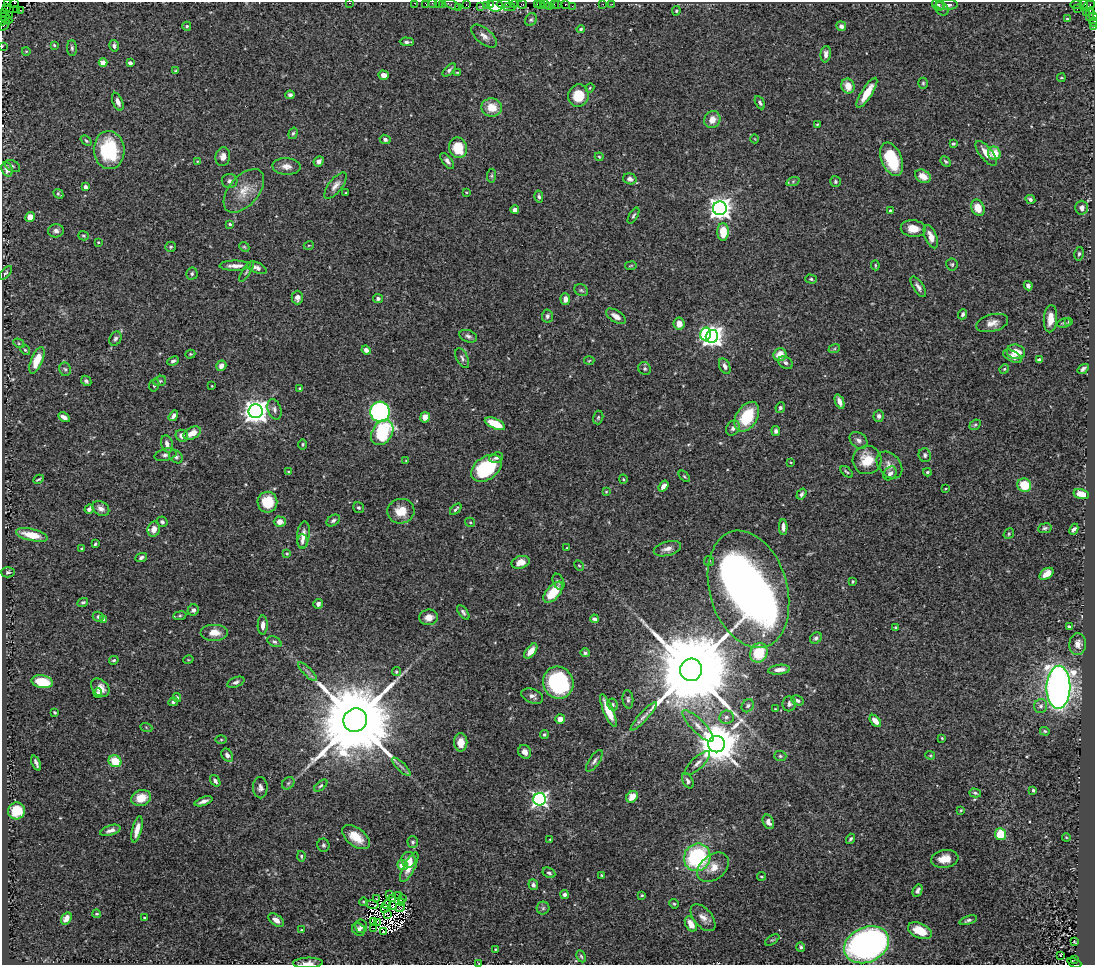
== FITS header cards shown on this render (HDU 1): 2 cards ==
NAXIS1  =                 1093
NAXIS2  =                  963

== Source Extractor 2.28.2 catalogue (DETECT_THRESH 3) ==
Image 1093 x 963 px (HDU 1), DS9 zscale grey, 1 PNG px = 1 image px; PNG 1097 x 967 px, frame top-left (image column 1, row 963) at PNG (2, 2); each listed source drawn as its Kron ellipse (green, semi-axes under 4 px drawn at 4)
Background 0.828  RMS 0.02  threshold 0.0605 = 3 sigma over >= 5 px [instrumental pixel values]
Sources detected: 410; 7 with non-positive FLUX_AUTO (blend fragments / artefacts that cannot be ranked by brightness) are neither listed nor drawn; the other 403 listed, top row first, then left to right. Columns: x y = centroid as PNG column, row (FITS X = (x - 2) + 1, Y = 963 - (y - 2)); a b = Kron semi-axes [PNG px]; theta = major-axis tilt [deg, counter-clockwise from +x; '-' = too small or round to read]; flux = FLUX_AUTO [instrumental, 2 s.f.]
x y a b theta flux
7 3 2 2 - 70
14 3 3 3 - 87
350 3 3 2 - 55
414 3 2 2 - 18
425 3 2 2 - 25
432 3 2 2 - 20
438 3 2 2 - 35
442 3 3 2 - 50
452 4 9 4 -25 68
466 4 3 2 - 27
490 4 3 3 - 22
504 4 7 2 0 170
514 4 4 3 - 33
537 4 3 2 - 27
541 4 2 2 - 7.1
545 4 3 2 - 32
554 4 2 2 - 41
557 4 3 2 - 27
565 4 3 3 - 93
603 4 2 2 - 8.4
612 4 2 2 - 6.5
1076 4 6 3 -1 130
1084 4 4 2 - 22
495 5 7 6 - 150
522 5 5 3 - 71
938 5 6 5 - 2.2
947 5 11 5 1 5.7
481 6 3 2 - 12
486 6 2 2 - 36
549 6 3 2 - 59
572 6 2 2 - 13
1088 6 7 3 32 86
458 7 2 2 - 38
509 7 6 2 -1 140
7 8 3 2 - 150
942 8 8 6 -43 3
1077 9 2 2 - 19
17 10 2 2 - 7.3
20 10 2 2 - 2.8
676 11 5 4 - 1.8
1086 12 3 2 - 58
5 13 3 2 - 27
1090 14 7 3 81 330
9 15 2 2 - 4.2
1093 17 4 2 - 59
6 18 7 3 -33 120
1067 19 4 3 - 1.8
531 20 7 5 53 2.6
2 21 4 2 - 36
1094 22 4 2 - 33
4 25 6 2 52 94
187 26 4 4 - 2.1
841 26 5 4 - 5.1
1094 27 3 2 - 16
581 29 4 3 - 1.9
484 36 15 7 -40 8.2
407 42 7 3 -1 3.7
54 45 3 3 - 1.7
114 46 6 4 -77 4.4
2 47 3 2 - 17
72 48 8 5 -89 3
26 51 4 3 - 1
826 54 8 5 83 5.7
103 63 4 4 - 22
130 63 4 4 - 3.6
449 70 8 4 46 3.3
176 71 4 3 - 1.5
457 72 4 2 - 1.3
384 75 5 4 - 8.6
1061 78 4 2 - 1.2
923 83 5 4 - 2
848 86 7 6 - 17
590 88 4 4 - 1.4
867 93 17 5 58 25
290 95 5 4 - 3.5
578 96 11 10 - 32
118 102 9 5 -68 8
760 103 7 4 -62 3.1
492 107 10 9 - 23
712 120 9 8 - 13
817 124 3 2 - 1
293 133 6 4 71 2.2
385 139 5 4 - 4.1
755 139 4 3 - 0.92
86 141 6 4 -39 2
953 144 3 3 - 1.8
458 148 10 9 - 41
109 150 19 15 -85 95
986 153 15 6 -51 14
994 153 7 6 - 21
223 157 9 7 79 7.8
599 157 4 4 - 1.5
892 159 18 10 -67 71
197 161 4 3 - 1.2
319 161 6 4 49 4.8
447 161 9 4 -53 4.6
946 161 6 4 -48 2.2
12 166 8 5 -29 2.9
286 166 14 8 -4 9.7
7 169 7 5 -70 9.5
491 176 7 4 83 2.1
923 176 8 6 -32 13
630 179 7 5 -17 6.2
230 181 8 7 - 4.6
793 181 7 4 20 2.4
835 181 5 5 - 2.4
335 186 16 6 53 8
85 187 4 3 - 4.9
244 191 26 15 49 27
466 192 3 2 - 0.83
346 193 3 3 - 1.4
58 194 5 3 - 2.2
539 197 6 3 -77 2.6
1030 199 5 4 - 3.5
720 208 7 7 - 1000
978 208 8 6 -67 20
1082 208 7 6 - 5.9
515 210 4 4 - 7.3
890 211 4 4 - 2.4
633 216 9 4 60 2.4
30 217 5 4 - 14
230 224 4 3 - 2
913 229 12 8 -7 16
56 231 8 6 3 4.9
723 232 9 5 -90 32
83 236 5 4 - 2.1
931 237 12 6 -68 12
98 242 3 2 - 1.1
309 245 5 3 - 1.1
171 247 5 5 - 2.4
244 247 5 4 - 1.7
1079 254 7 4 78 2.7
952 264 6 5 - 2.4
875 265 5 3 - 1.5
235 266 15 5 1 8.8
631 266 6 3 9 1.3
257 268 10 5 -23 6.2
246 271 12 3 59 2.7
6 273 8 4 47 2.6
192 274 6 5 - 2.8
811 279 6 4 -16 1.9
1028 286 5 4 - 5.4
918 287 12 5 -57 5.4
581 290 7 5 -26 2.7
297 298 7 5 90 6.3
378 299 5 4 - 3.8
565 299 6 4 -87 9
963 314 5 4 - 3.6
547 316 6 5 - 3.5
616 316 11 6 -32 9.1
1050 319 13 6 86 15
1069 322 3 3 - 1.8
992 323 16 8 15 11
1064 323 7 4 11 2.5
679 324 6 5 - 12
705 334 6 5 - 110
468 336 9 6 -21 4.1
712 336 7 6 - 860
115 339 7 5 61 4
19 343 6 4 -30 1.7
834 349 6 4 19 1.7
25 350 5 4 - 1.9
366 350 5 4 - 6.7
1016 352 9 7 -14 22
190 354 5 4 - 1.3
780 355 6 6 - 19
1012 356 10 5 -28 9
462 358 11 5 -63 4
37 360 14 5 68 28
1039 360 4 4 - 5.9
173 361 6 4 24 4.2
589 361 5 3 - 1.3
785 363 8 6 -34 4.4
221 366 6 4 55 7.8
725 366 8 5 -65 5.4
65 369 7 5 -80 2.8
645 369 6 6 - 2.9
1004 369 5 4 - 1.8
1083 369 6 4 34 3.7
86 381 6 4 -46 3.5
160 381 6 5 - 2.3
154 385 6 5 - 2.4
212 386 3 2 - 0.95
300 388 4 3 - 2.4
840 402 7 4 -69 7.1
780 408 5 4 - 2.9
274 409 10 6 -70 5.5
256 411 7 7 - 1300
380 412 10 9 - 280
173 416 6 4 57 5
879 416 6 5 - 5.3
64 417 6 4 -30 6.9
425 417 5 5 - 13
747 417 16 10 58 62
598 418 7 5 75 2.3
495 424 11 5 -24 37
975 425 6 4 41 2.2
733 428 8 6 53 5.2
776 431 5 4 - 4.4
382 432 14 10 57 100
192 433 9 5 28 15
182 436 6 5 - 8
858 440 10 7 -38 5.8
167 444 9 5 -74 7.5
303 444 5 2 - 1.4
165 455 11 6 13 5.4
925 455 7 6 - 3.3
176 457 7 6 - 3.9
496 458 7 5 18 4
867 460 14 14 - 28
406 461 4 2 - 0.82
791 462 3 2 - 1.1
889 465 15 10 -49 9.8
486 468 17 11 35 96
288 472 4 3 - 1.2
847 472 7 3 -40 1.9
927 472 4 3 - 1.6
890 473 7 5 48 5.1
684 476 7 3 -45 1.8
38 479 5 2 - 1.7
623 479 4 4 - 1.5
1024 485 7 6 - 34
663 486 6 4 53 7.5
945 489 3 2 - 0.94
606 492 4 3 - 1.2
801 494 6 4 56 2.8
1081 494 8 5 -15 17
267 502 10 10 - 40
101 508 9 6 -33 7.6
359 508 6 5 - 2.4
89 509 5 3 - 4.7
456 509 7 3 44 2.6
401 511 13 12 - 25
333 520 7 5 33 3.3
162 522 6 5 - 2.8
280 522 6 5 - 12
470 522 5 4 - 1.6
783 527 8 4 -89 6.7
1045 528 7 5 8 2.6
154 529 8 6 72 11
1074 529 6 4 66 4.5
1009 534 6 5 - 1.9
32 535 16 6 -13 25
303 535 14 6 83 11
302 541 7 5 -90 3.7
95 544 4 3 - 2.4
567 548 3 2 - 0.99
82 549 3 3 - 3
667 549 14 7 16 9.3
287 553 4 4 - 1.6
141 557 6 4 24 3.9
709 561 5 5 - 2.1
521 562 9 6 15 15
579 566 6 4 -60 1.8
8 572 7 5 1 2.6
1046 574 8 5 35 13
853 581 3 3 - 1.5
558 582 8 5 -66 3.1
748 589 60 38 -74 1600
553 592 12 6 50 42
83 602 5 4 - 2.6
318 604 5 4 - 4.8
193 610 6 5 - 4
463 612 8 4 -53 3.5
180 616 6 3 8 2
98 617 5 5 - 3.1
429 617 9 8 - 10
104 619 4 4 - 1.9
594 619 4 4 - 3.9
263 625 9 5 90 7.8
1069 626 4 3 - 2.1
895 627 4 3 - 1.5
214 632 14 8 0 15
816 638 6 5 - 3.3
274 642 7 5 -28 2.9
1078 644 11 8 88 10
531 651 9 4 52 10
585 653 4 4 - 2.8
759 653 10 8 68 46
114 660 5 4 - 2.2
188 660 5 3 - 1.1
691 670 11 11 - 37000
779 670 11 5 6 9.2
307 672 13 3 -45 3.8
396 672 4 4 - 1.8
42 682 11 6 -10 47
236 682 9 5 22 4.2
558 683 16 15 - 180
1058 687 21 12 88 960
100 688 10 7 -43 11
98 693 5 4 - 3.4
532 696 11 7 -22 6.5
177 698 4 3 - 1.8
628 699 9 5 -85 3.1
797 700 6 4 -29 3.4
173 702 5 4 - 2.9
789 704 7 6 - 5.1
613 705 6 5 - 2.5
748 706 7 5 54 3
1041 706 7 6 - 4.4
775 709 3 3 - 1.1
608 711 18 5 -67 26
55 712 3 3 - 1.7
644 716 19 4 47 7.4
726 717 7 6 - 4.6
560 719 5 5 - 8.3
355 720 12 11 - 29000
875 721 7 4 -50 11
698 726 21 6 -46 14
146 727 6 4 -20 1.6
1045 731 5 4 - 1.9
544 735 5 4 - 2.3
942 738 3 2 - 1.2
221 740 5 3 - 1.5
461 742 9 6 -88 16
717 744 8 8 - 4800
525 752 7 6 - 7.2
227 755 7 5 -55 6.4
930 755 5 4 - 1.6
780 756 6 5 - 2.5
115 761 6 5 - 34
594 761 13 5 56 4.6
36 763 8 3 -67 3.9
698 763 16 6 44 7.5
401 767 12 3 -45 4
215 781 6 4 -53 4.1
688 781 8 5 -61 4.1
288 783 7 5 44 3
321 786 8 4 40 2.5
260 788 10 7 -88 5.8
1033 790 4 3 - 2.2
975 793 6 3 -15 2.2
632 797 6 5 - 15
141 798 10 8 20 23
540 799 6 6 - 420
203 801 9 3 20 5.4
961 810 4 4 - 1.4
17 811 8 8 - 35
768 822 7 5 -65 6.8
137 829 13 4 76 12
110 830 10 5 18 6.1
1000 834 6 5 - 31
356 837 16 9 -38 25
1066 837 4 3 - 1.2
550 839 3 3 - 0.85
850 839 5 3 - 2.1
413 842 6 5 - 2.7
323 845 6 6 - 3
301 856 5 4 - 1.9
697 857 14 13 - 150
945 859 14 8 9 17
409 860 8 7 - 14
402 865 5 5 - 26
409 867 16 5 62 14
713 867 18 12 40 18
549 873 7 5 -27 2.9
601 875 3 2 - 1.2
761 876 4 3 - 1.5
533 885 5 4 - 4
918 891 6 4 61 4.6
389 895 3 2 - 150
565 895 4 4 - 4.7
642 895 3 3 - 1.6
399 896 3 2 - 2.1
377 899 3 2 - 1.5
392 899 3 2 - 1.4
402 899 2 2 - 1.2
364 902 4 3 - 1.1
401 902 3 2 - 1.7
372 904 6 3 -12 0.4
674 904 5 4 - 1.8
387 905 4 3 - 0.15
392 906 2 2 - 1.7
400 908 5 2 - 1
543 908 6 6 - 2.7
384 909 3 2 - 1.4
97 914 4 3 - 1.8
387 914 2 2 - 0.61
66 918 6 5 - 9.7
144 918 3 3 - 1.7
703 918 16 9 -49 11
276 920 9 5 -35 9
968 920 9 4 19 3.4
373 921 3 2 - 0.14
377 922 4 3 - 0.0029
691 924 8 5 -60 16
361 926 6 6 - 3.5
373 928 3 2 - 4.5
359 929 7 5 -39 4.6
301 930 4 2 - 0.99
920 931 12 7 -24 22
383 932 3 2 - 0.41
772 940 8 4 34 2.1
1074 942 3 2 - 1.3
867 945 23 17 24 570
801 947 5 4 - 3.2
495 949 3 3 - 1.3
581 956 6 4 -62 2.1
1060 956 3 2 - 3.3
1074 959 3 3 - 1100
308 963 15 5 2 7.5
1074 963 7 3 -23 48
479 964 3 2 - 0.91
At the frame edge (FLAGS 8, measured only in part): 17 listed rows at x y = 7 3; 14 3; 350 3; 414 3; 425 3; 432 3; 438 3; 442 3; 452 4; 1093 17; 2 21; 1094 22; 4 25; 1094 27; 2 47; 308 963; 479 964
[7 non-positive-flux detections neither listed nor drawn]